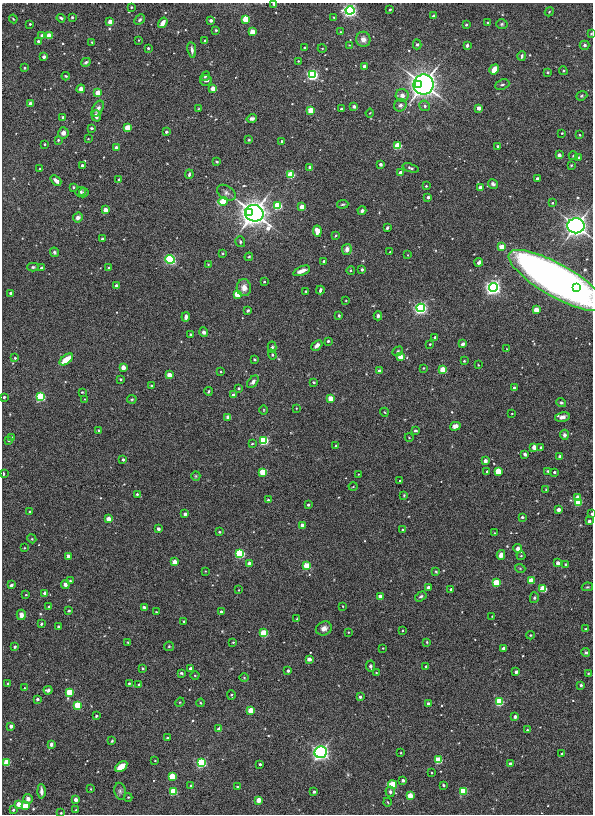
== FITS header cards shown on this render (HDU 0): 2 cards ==
NAXIS1  =                  591
NAXIS2  =                  812

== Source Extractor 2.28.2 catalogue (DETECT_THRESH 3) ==
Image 591 x 812 px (HDU 0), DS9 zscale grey, 1 PNG px = 1 image px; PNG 595 x 816 px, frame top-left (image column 1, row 812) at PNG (2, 3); each listed source drawn as its Kron ellipse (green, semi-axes under 4 px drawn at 4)
Background 7.43e-04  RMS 0.0093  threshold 0.028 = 3 sigma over >= 5 px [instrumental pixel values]
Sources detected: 376; all 376 listed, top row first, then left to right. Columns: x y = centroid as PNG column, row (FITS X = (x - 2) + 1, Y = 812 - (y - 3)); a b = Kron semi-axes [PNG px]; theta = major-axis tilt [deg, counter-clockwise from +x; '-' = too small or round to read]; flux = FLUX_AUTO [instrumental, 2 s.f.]
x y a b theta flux
274 4 3 3 - 0.82
131 7 3 2 - 0.54
390 9 3 2 - 0.77
350 10 4 4 - 380
549 12 5 3 - 0.57
433 16 4 3 - 1
72 17 3 3 - 0.76
334 17 3 3 - 0.61
61 18 4 3 - 1.1
13 19 4 3 - 0.67
246 19 4 4 - 32
140 20 6 4 45 1
211 20 3 3 - 2.6
110 22 3 3 - 12
163 23 5 3 - 6.2
487 23 3 3 - 0.7
30 24 3 3 - 0.7
502 24 5 5 - 0.91
466 25 3 2 - 0.75
216 30 3 3 - 0.78
252 32 4 4 - 22
340 32 4 3 - 0.6
591 34 4 2 - 0.46
42 36 3 3 - 4.2
49 36 4 4 - 28
363 39 7 7 - 4.2
139 40 3 2 - 0.37
38 41 3 3 - 1.5
205 41 3 3 - 0.92
92 42 3 3 - 0.53
417 44 5 4 - 0.96
349 45 3 2 - 0.38
467 45 4 3 - 1.1
585 45 5 4 - 1.5
148 48 3 3 - 1.1
305 48 3 3 - 0.71
322 48 4 3 - 0.47
192 50 8 4 -82 2.1
522 56 5 4 - 1.3
44 57 3 3 - 3.1
298 61 3 3 - 0.55
86 62 5 3 - 1.3
364 66 4 3 - 2.8
24 68 3 2 - 0.95
494 69 5 4 - 8.4
563 71 4 4 - 0.82
548 72 3 3 - 0.81
312 75 4 4 - 200
66 76 4 3 - 0.59
205 76 5 3 - 0.91
206 80 6 5 - 1.6
418 84 3 2 - 52
423 85 10 10 - 480
502 85 7 5 22 1.4
213 88 4 3 - 15
81 89 4 4 - 2.9
98 93 4 4 - 7.3
402 95 6 6 - 3.4
582 96 6 4 21 0.83
30 104 3 3 - 9.7
400 105 6 6 - 2.2
354 106 4 3 - 1.5
425 106 5 5 - 1.7
479 108 3 3 - 6.9
98 109 9 5 63 3
198 109 3 2 - 0.45
341 109 3 3 - 1.5
311 110 4 3 - 23
370 113 4 3 - 0.48
96 116 6 4 -74 2.4
63 117 4 3 - 1
252 118 5 4 - 1.8
91 128 3 3 - 0.89
128 128 4 4 - 29
166 132 3 3 - 1.9
63 133 5 5 - 2.9
562 133 3 3 - 0.65
579 135 3 2 - 0.66
88 139 3 2 - 0.41
58 140 3 3 - 0.63
249 140 3 2 - 0.64
282 141 3 3 - 1.2
44 144 3 2 - 0.73
398 146 4 4 - 38
498 146 3 3 - 1.4
116 148 4 4 - 1.6
559 155 3 3 - 5.4
573 156 5 3 - 0.7
579 158 4 4 - 1.3
217 162 3 3 - 0.82
380 164 3 3 - 1.7
82 165 3 3 - 1.2
571 165 3 2 - 0.72
310 167 3 3 - 4.6
410 168 8 4 -19 1.2
40 169 3 3 - 1.2
400 172 3 3 - 3.2
189 174 5 3 - 1.2
291 175 4 4 - 44
537 178 3 3 - 2.8
119 179 3 3 - 1.2
56 181 6 4 -40 3.3
493 184 5 4 - 1.4
426 186 3 3 - 0.68
73 187 4 3 - 0.65
480 188 3 3 - 7.7
81 192 5 4 - 0.85
84 193 5 4 - 1.2
226 193 10 6 -32 2.6
428 197 3 3 - 3.1
223 201 5 4 - 26
552 203 3 3 - 0.66
343 204 6 3 6 0.83
278 206 4 4 - 62
302 207 3 3 - 14
105 210 3 3 - 8.4
362 211 4 4 - 1.6
249 213 3 3 - 160
254 213 9 8 - 850
78 217 5 4 - 2.5
576 226 8 7 - 410
387 228 3 3 - 1
317 231 6 4 -83 7.4
336 236 3 2 - 0.57
102 239 3 3 - 1.3
240 242 5 5 - 1.2
501 247 4 3 - 13
347 249 5 4 - 3.2
54 252 5 4 - 1.1
390 252 2 2 - 0.47
223 253 4 2 - 0.52
408 255 4 2 - 0.43
249 257 4 4 - 0.89
170 259 4 4 - 170
324 261 3 3 - 2.5
479 262 4 3 - 2.7
208 264 4 3 - 0.49
33 267 5 4 - 0.96
42 268 4 3 - 3.7
108 268 3 3 - 0.68
362 269 3 3 - 1
351 270 4 4 - 0.75
302 271 9 4 21 4.2
557 280 55 16 -30 510
264 282 3 2 - 0.62
116 285 3 3 - 1.9
493 287 4 4 - 480
577 287 3 3 - 12
244 288 8 7 - 4.8
320 290 4 3 - 1.3
306 291 3 3 - 0.85
10 293 3 3 - 1.4
237 294 4 3 - 26
346 300 3 2 - 0.52
421 308 4 4 - 320
248 310 3 3 - 1.3
536 310 3 3 - 20
339 315 3 2 - 0.71
378 316 4 4 - 1.7
186 317 4 3 - 2.9
204 332 5 4 - 1.5
191 335 3 3 - 1.2
435 337 3 3 - 1.6
328 341 3 3 - 1.7
430 344 3 3 - 0.67
462 344 3 3 - 4.1
317 345 6 4 43 2.7
272 347 5 4 - 1
507 349 3 2 - 0.4
398 351 5 4 - 0.85
272 355 5 4 - 0.82
400 357 4 4 - 18
15 358 3 3 - 1.2
66 359 8 4 38 11
255 359 3 3 - 0.68
464 361 3 3 - 0.66
478 365 3 2 - 0.5
123 367 3 3 - 10
423 368 3 2 - 0.52
443 370 4 4 - 38
380 371 3 3 - 3.9
221 372 4 3 - 0.64
169 375 4 3 - 9.9
120 379 3 2 - 0.82
253 382 7 4 51 1.9
314 382 3 2 - 0.71
151 386 3 3 - 0.68
239 388 4 4 - 0.84
514 388 3 3 - 1.9
208 391 4 3 - 0.67
82 392 3 2 - 0.47
233 395 3 3 - 2.4
4 397 3 3 - 0.78
41 397 4 4 - 110
330 398 3 3 - 13
84 399 3 2 - 0.36
132 399 5 4 - 0.74
561 403 5 4 - 0.86
296 408 3 2 - 0.36
264 410 4 3 - 0.48
384 412 4 3 - 0.47
512 413 3 2 - 0.42
228 417 3 3 - 5.9
562 417 7 4 11 2.8
455 426 5 4 - 2.6
99 430 3 2 - 0.7
415 430 3 3 - 1.2
564 435 5 4 - 2
12 437 4 3 - 0.78
409 438 4 3 - 0.46
9 440 3 3 - 1.3
264 440 4 4 - 120
252 444 4 2 - 0.53
336 446 3 3 - 1.2
534 447 3 3 - 12
541 447 3 3 - 1.1
525 454 4 3 - 1.4
560 457 3 3 - 8.3
123 460 3 3 - 1.7
485 461 3 3 - 4.7
487 471 3 3 - 1.2
498 471 4 4 - 29
548 471 3 3 - 0.82
263 472 4 4 - 46
554 472 3 3 - 1.6
3 473 3 3 - 1.4
358 474 2 2 - 0.32
196 476 5 4 - 0.77
400 481 3 2 - 0.71
353 487 4 3 - 0.51
546 490 3 3 - 0.49
137 494 3 3 - 1
404 495 3 3 - 0.57
578 498 4 3 - 17
268 500 3 3 - 1.2
578 503 4 4 - 29
308 505 3 3 - 1.7
559 510 3 3 - 5
29 512 3 3 - 0.93
185 514 3 3 - 3.1
591 514 3 2 - 1.5
522 517 3 3 - 0.96
108 519 3 3 - 14
589 521 3 3 - 2.9
302 525 3 3 - 6.2
158 529 3 3 - 3.5
403 530 4 3 - 1.2
219 532 4 3 - 0.65
495 533 3 3 - 0.45
32 539 4 3 - 0.61
24 548 2 2 - 0.49
518 548 4 4 - 2.6
240 553 4 4 - 110
501 555 5 4 - 3
68 556 3 3 - 7.1
521 556 4 4 - 0.7
174 562 3 3 - 13
558 563 3 3 - 5.1
249 564 3 3 - 8.8
566 564 3 3 - 1.5
307 566 4 4 - 49
520 568 5 3 - 0.58
205 571 3 2 - 0.43
436 572 4 3 - 0.6
531 580 4 4 - 22
70 581 3 3 - 0.63
496 583 4 4 - 45
11 585 3 3 - 1.6
65 585 4 4 - 2.4
428 587 3 3 - 2.6
587 587 6 4 11 0.67
543 589 4 4 - 39
239 590 3 2 - 0.39
451 590 4 3 - 1.5
45 593 3 3 - 4.4
26 595 3 2 - 0.55
380 596 3 3 - 5
421 596 6 4 32 1.1
534 598 5 4 - 0.93
343 606 3 2 - 0.5
49 607 3 3 - 2.6
144 608 4 3 - 1.8
69 611 4 3 - 0.66
156 612 2 2 - 0.44
221 612 3 3 - 4
21 615 5 4 - 3.9
492 616 2 2 - 0.43
297 619 3 2 - 0.49
184 621 4 3 - 0.57
41 624 3 3 - 1.3
59 627 3 3 - 2.4
324 628 8 6 24 3.4
585 629 3 3 - 0.44
402 631 2 2 - 0.52
348 632 4 3 - 0.5
264 633 4 4 - 46
530 635 4 4 - 0.59
128 642 3 3 - 0.54
233 642 2 2 - 0.6
427 642 3 2 - 0.57
169 646 5 4 - 0.7
15 647 3 3 - 1.6
383 648 2 2 - 0.36
503 648 3 3 - 3.6
586 653 4 4 - 1.2
309 659 3 3 - 6.8
370 666 5 4 - 1.4
426 666 3 3 - 1.3
143 668 3 3 - 0.77
190 668 3 3 - 2.8
288 671 4 3 - 0.92
516 672 3 3 - 2.7
181 673 4 3 - 0.9
376 673 3 2 - 0.49
588 673 3 2 - 0.56
195 675 4 3 - 0.52
244 678 5 3 - 0.5
129 683 3 3 - 0.89
8 684 3 3 - 1
139 685 3 3 - 2.6
581 685 3 3 - 1.1
24 688 3 2 - 0.35
48 690 4 4 - 1.6
69 692 4 4 - 43
231 695 5 3 - 0.94
360 697 3 3 - 1.8
37 699 3 3 - 2.1
180 702 5 4 - 0.61
499 702 4 4 - 69
201 703 4 3 - 0.52
428 704 3 3 - 3
78 705 4 4 - 45
250 710 4 3 - 20
96 716 3 3 - 1.1
515 717 3 3 - 4.1
11 726 3 3 - 4.8
219 729 3 3 - 7.1
527 730 3 3 - 0.79
167 738 3 3 - 1
112 741 3 3 - 0.71
51 744 4 3 - 1.7
321 752 6 6 - 220
401 753 3 2 - 0.44
562 754 4 3 - 0.81
438 760 4 4 - 46
155 761 3 2 - 0.39
7 762 4 4 - 32
201 763 4 4 - 130
260 764 3 3 - 1.4
510 764 3 3 - 3.6
121 767 7 4 35 8.4
431 773 3 2 - 0.61
172 776 4 4 - 38
403 780 3 3 - 3
191 785 4 3 - 0.64
393 785 4 4 - 53
443 785 3 3 - 0.83
237 786 3 2 - 0.67
91 789 4 2 - 0.45
41 791 7 3 -89 2.3
120 791 8 5 -80 1.6
463 791 4 4 - 54
173 792 4 4 - 49
314 792 3 3 - 1.8
390 792 5 4 - 1.5
410 795 4 3 - 19
128 797 4 4 - 0.53
28 799 5 4 - 2.6
76 799 3 3 - 5.4
258 800 3 3 - 11
388 802 4 3 - 0.53
19 804 4 3 - 9.2
25 805 4 4 - 23
13 810 4 3 - 1.5
76 810 3 3 - 0.78
61 813 3 2 - 0.67
At the frame edge (FLAGS 8, measured only in part): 5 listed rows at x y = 274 4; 591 34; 3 473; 591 514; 61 813